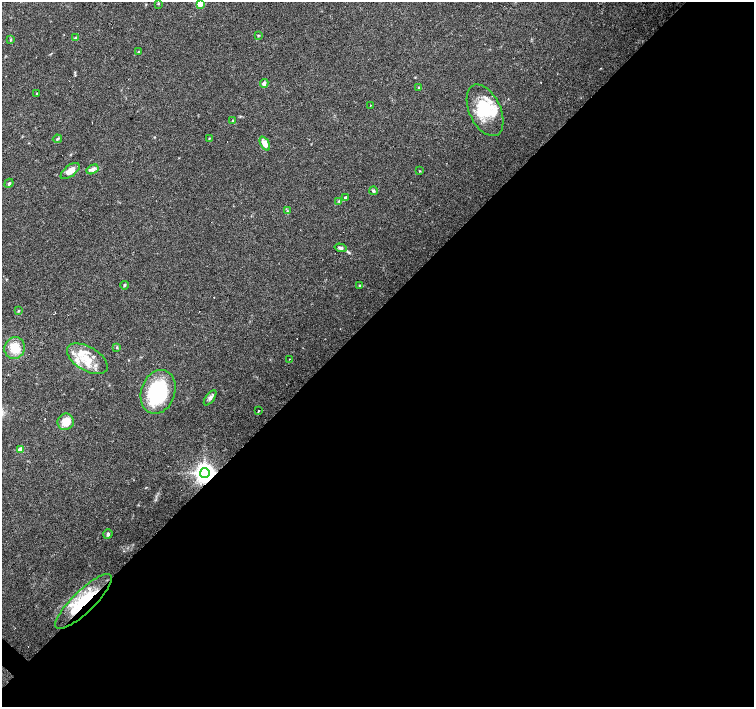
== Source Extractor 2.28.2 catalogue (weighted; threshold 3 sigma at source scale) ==
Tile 12 of 4 x 4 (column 4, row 3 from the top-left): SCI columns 4515-6018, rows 1568-2976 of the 6019 x 6019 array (HDU 1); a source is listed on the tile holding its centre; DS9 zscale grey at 2 x 2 block average (1 PNG px = mean of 2 x 2 image px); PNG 756 x 709 px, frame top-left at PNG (2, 2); each listed source drawn as its Kron ellipse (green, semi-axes under 4 px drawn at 4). Shown black and unused: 56% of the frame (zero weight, under 3 of 4 exposures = <1% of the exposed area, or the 3 px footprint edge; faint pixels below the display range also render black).
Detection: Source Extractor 2.28.2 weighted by HDU 2 'WHT'; one run over the whole footprint, this tile lists its part. Background 0.0444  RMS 0.0047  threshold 0.021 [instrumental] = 3 sigma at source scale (4.5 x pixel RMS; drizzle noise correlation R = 1.50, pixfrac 1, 0.0396/0.0396 arcsec/px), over >= 5 px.
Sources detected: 52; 2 inside a brighter object's white glare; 3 cosmic-ray / hot-pixel residue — neither listed nor drawn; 8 inside a brighter listed object's ellipse — not listed separately; the other 39 listed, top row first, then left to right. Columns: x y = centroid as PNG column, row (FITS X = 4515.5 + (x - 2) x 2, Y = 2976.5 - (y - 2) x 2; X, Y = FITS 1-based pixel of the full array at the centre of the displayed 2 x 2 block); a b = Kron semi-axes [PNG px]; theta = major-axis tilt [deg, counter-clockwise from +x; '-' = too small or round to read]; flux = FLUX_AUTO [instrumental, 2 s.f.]
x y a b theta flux
200 3 3 3 - 32
158 4 3 2 - 0.87
258 35 3 2 - 0.72
75 37 4 3 - 1
11 40 4 3 - 0.96
138 52 3 2 - 0.8
264 83 4 4 - 3.3
419 87 4 2 - 0.84
37 93 3 2 - 0.72
371 105 2 2 - 0.82
485 110 27 15 -65 46
233 120 3 2 - 0.78
209 138 3 2 - 0.58
57 139 4 3 - 1.2
265 144 7 4 -63 9.4
93 169 6 4 31 4.2
70 171 11 5 37 9.9
420 171 3 2 - 0.62
9 183 5 4 - 1.6
373 191 4 4 - 1.6
345 197 4 3 - 1.7
339 201 4 3 - 1.1
287 211 3 2 - 0.89
341 248 6 3 -17 2.5
124 285 4 3 - 1.2
360 285 3 2 - 0.8
18 311 4 2 - 0.86
117 347 3 3 - 1
15 348 11 10 - 19
87 359 22 12 -30 26
290 359 2 2 - 0.85
158 392 22 17 71 90
210 398 9 4 54 3.7
258 411 2 2 - 3.4
66 422 8 8 - 15
21 450 3 3 - 16
205 473 5 5 - 880
108 534 5 4 - 1.9
84 601 38 11 44 53
Overlapping masked pixels (flux is a lower limit): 2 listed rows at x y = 205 473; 84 601
Isophote crosses this tile's border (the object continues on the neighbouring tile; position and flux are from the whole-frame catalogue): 1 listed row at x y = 200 3
Diffuse or blended objects may show on this block-average render without a row.